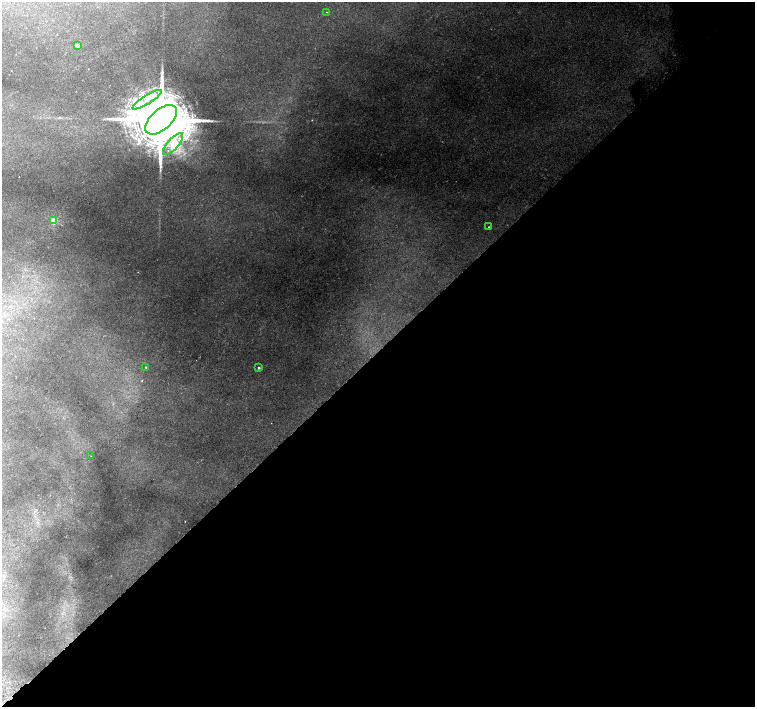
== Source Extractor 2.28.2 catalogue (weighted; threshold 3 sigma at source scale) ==
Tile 12 of 4 x 4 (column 4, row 3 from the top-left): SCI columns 4559-6064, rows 1670-3078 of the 6099 x 6091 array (HDU 1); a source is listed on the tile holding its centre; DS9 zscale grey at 2 x 2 block average (1 PNG px = mean of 2 x 2 image px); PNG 757 x 709 px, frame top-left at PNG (2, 2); each listed source drawn as its Kron ellipse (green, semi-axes under 4 px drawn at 4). Shown black and unused: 50% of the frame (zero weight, under 2 of 3 exposures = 3% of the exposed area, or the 3 px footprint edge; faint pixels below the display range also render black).
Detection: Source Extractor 2.28.2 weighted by HDU 2 'WHT'; one run over the whole footprint, this tile lists its part. Background 0.155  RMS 0.0095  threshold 0.0427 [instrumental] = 3 sigma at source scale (4.5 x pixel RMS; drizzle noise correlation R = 1.50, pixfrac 1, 0.0396/0.0396 arcsec/px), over >= 5 px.
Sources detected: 11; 1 inside a brighter listed object's ellipse — not listed separately; the other 10 listed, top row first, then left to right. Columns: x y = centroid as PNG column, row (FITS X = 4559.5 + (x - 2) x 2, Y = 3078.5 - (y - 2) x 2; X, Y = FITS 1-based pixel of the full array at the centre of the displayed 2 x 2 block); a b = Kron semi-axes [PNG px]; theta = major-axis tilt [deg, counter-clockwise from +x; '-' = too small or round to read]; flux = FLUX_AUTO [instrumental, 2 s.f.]
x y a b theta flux
326 12 2 2 - 0.65
78 46 3 2 - 5.8
147 100 17 4 32 22
161 120 19 10 41 17000
173 144 14 5 47 22
53 221 3 3 - 35
489 227 2 2 - 0.95
146 367 2 2 - 0.98
259 368 2 2 - 2.2
91 456 2 2 - 0.76
Diffuse or blended objects may show on this block-average render without a row.